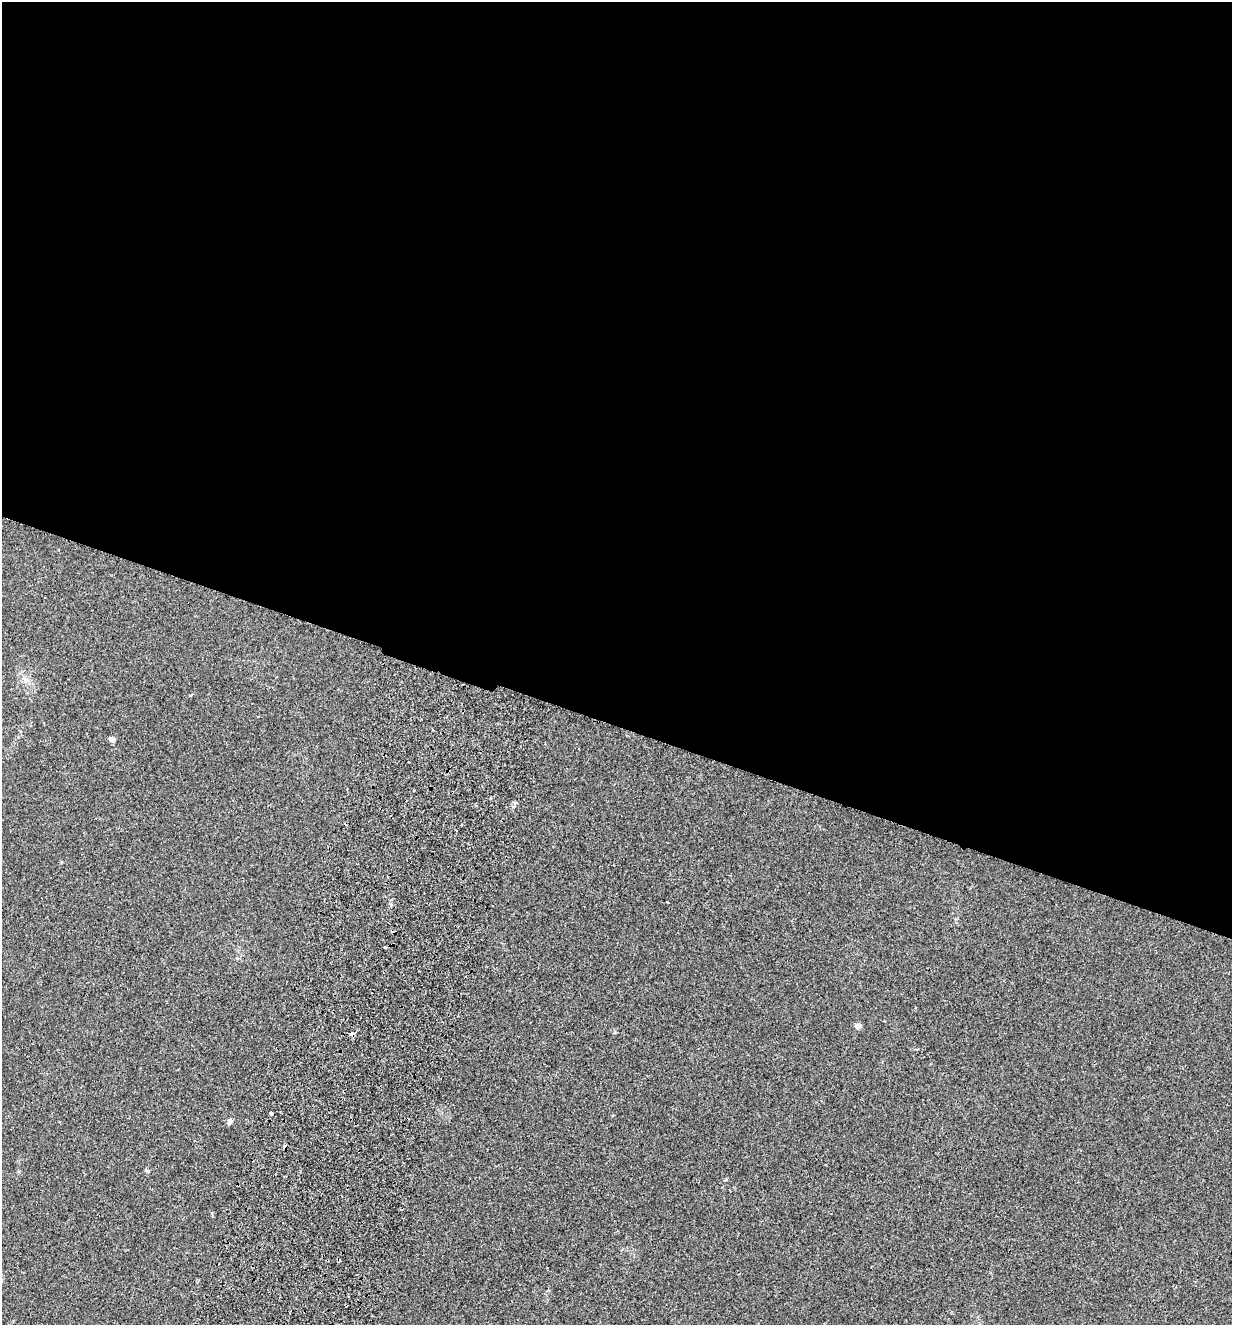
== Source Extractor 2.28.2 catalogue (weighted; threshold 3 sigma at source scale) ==
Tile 3 of 4 x 4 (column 3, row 1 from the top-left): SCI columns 2776-4005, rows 3990-5312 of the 5423 x 5336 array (HDU 1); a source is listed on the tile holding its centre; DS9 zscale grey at full resolution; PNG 1234 x 1327 px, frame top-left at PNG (2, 2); no overlay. Shown black and unused: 55% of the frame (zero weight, under 2 of 3 exposures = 3% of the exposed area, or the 3 px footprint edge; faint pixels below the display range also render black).
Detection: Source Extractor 2.28.2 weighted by HDU 2 'WHT'; one run over the whole footprint, this tile lists its part. Background 0.0241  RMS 0.0062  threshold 0.0281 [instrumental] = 3 sigma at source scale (4.5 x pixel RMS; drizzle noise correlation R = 1.50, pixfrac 1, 0.05/0.05 arcsec/px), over >= 5 px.
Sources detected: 9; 2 cosmic-ray / hot-pixel residue — not listed; the other 7 listed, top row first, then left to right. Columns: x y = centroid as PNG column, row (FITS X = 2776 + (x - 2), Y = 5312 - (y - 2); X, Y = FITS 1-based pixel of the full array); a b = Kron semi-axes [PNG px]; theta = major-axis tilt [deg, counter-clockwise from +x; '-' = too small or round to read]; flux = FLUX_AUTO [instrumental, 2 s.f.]
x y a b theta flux
112 739 4 4 - 4.3
385 947 3 3 - 0.94
858 1026 7 5 9 2.5
352 1034 4 3 - 4.3
271 1114 3 3 - 4.6
230 1122 7 5 54 2.3
285 1147 4 3 - 2.5
Overlapping masked pixels (flux is a lower limit): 2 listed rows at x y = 352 1034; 285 1147